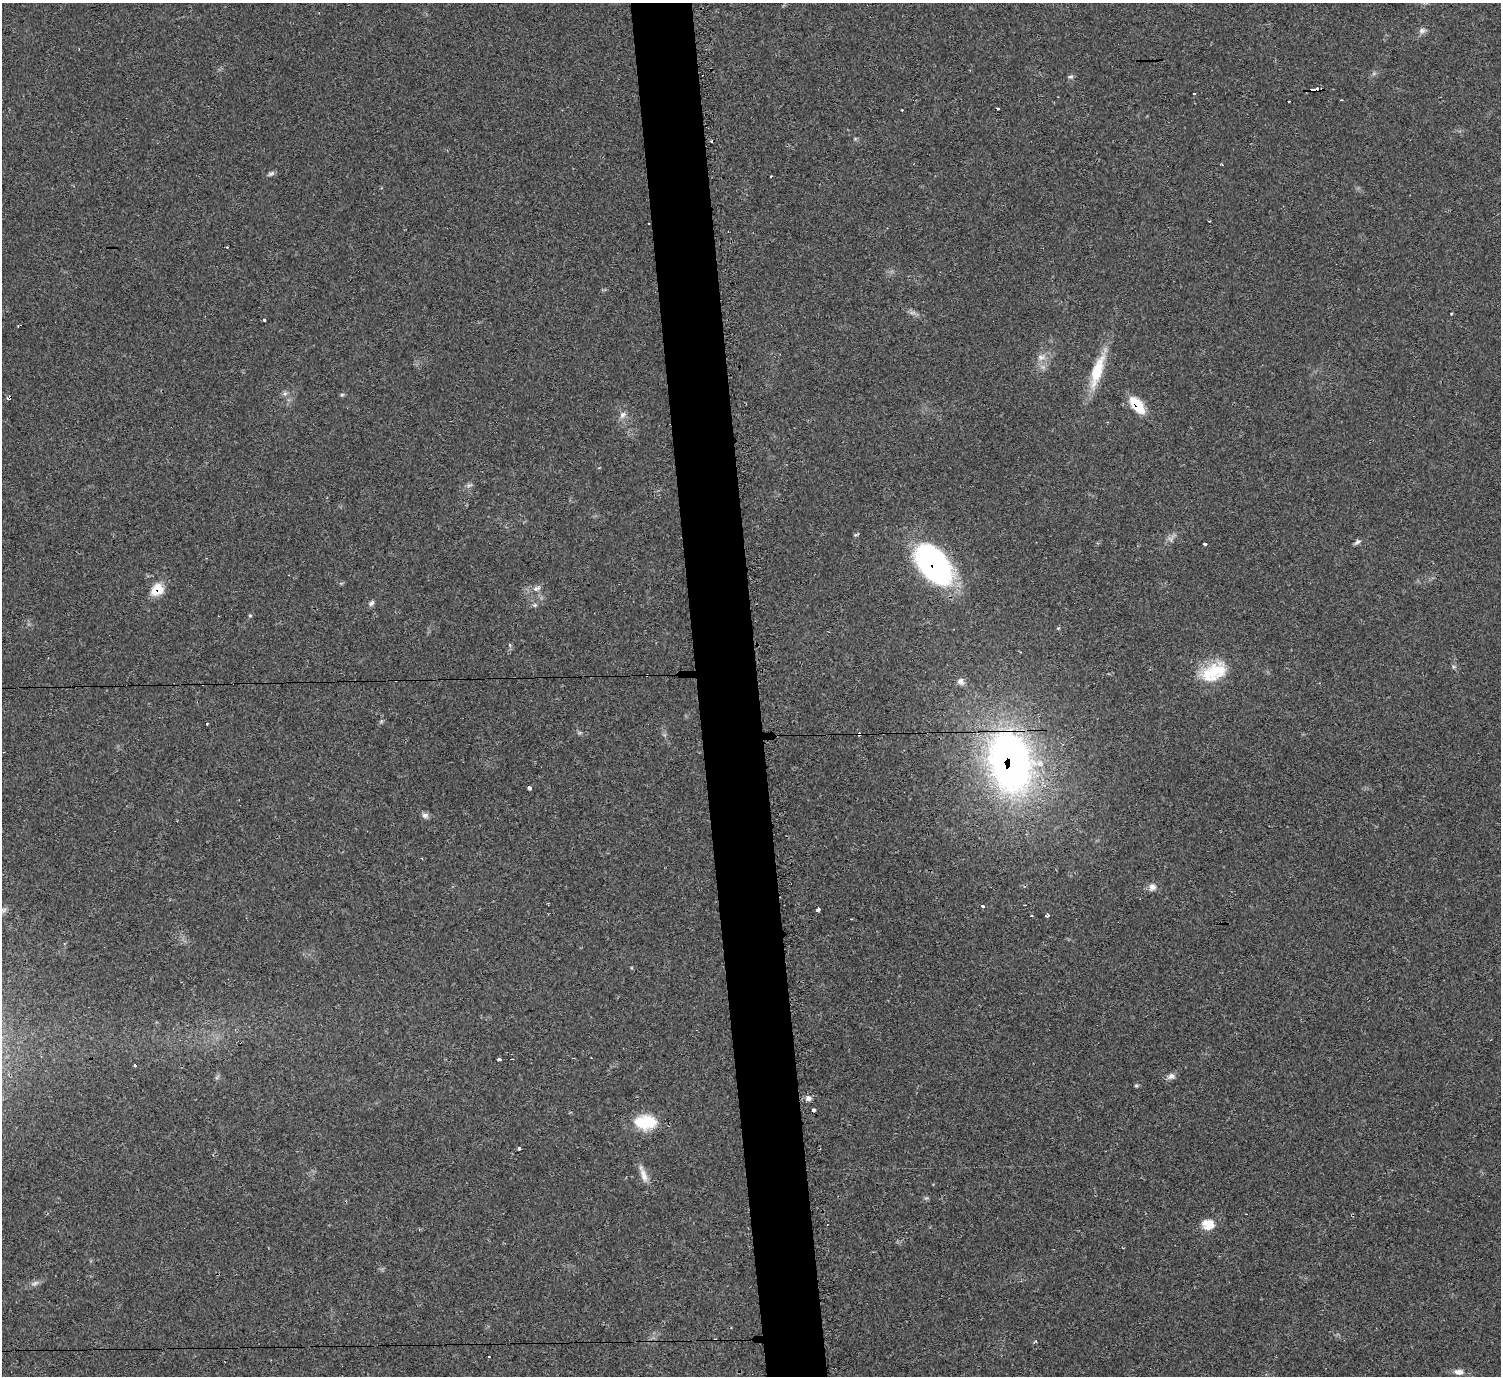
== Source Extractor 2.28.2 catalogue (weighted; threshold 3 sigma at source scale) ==
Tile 5 of 3 x 3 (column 2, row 2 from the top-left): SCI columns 1503-3001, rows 1599-2972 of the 4513 x 4546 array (HDU 1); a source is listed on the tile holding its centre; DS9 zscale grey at full resolution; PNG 1503 x 1378 px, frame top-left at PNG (2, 3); no overlay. Shown black and unused: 4% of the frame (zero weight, under 2 of 3 exposures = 3% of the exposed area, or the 3 px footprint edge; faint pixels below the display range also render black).
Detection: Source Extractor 2.28.2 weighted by HDU 2 'WHT'; one run over the whole footprint, this tile lists its part. Background 0.0545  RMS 0.0071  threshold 0.032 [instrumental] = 3 sigma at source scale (4.5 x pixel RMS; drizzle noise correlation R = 1.50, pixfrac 1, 0.05/0.05 arcsec/px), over >= 5 px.
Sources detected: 59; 2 too faint to see at this stretch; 5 cosmic-ray / hot-pixel residue — not listed; the other 52 listed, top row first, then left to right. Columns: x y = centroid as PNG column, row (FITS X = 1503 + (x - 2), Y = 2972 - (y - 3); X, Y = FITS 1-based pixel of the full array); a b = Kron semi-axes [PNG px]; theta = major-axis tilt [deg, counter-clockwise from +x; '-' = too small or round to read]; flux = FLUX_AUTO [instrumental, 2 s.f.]
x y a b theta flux
1422 30 9 8 - 2.5
1070 77 8 4 1 1.2
1313 89 5 3 - 22
1194 93 3 3 - 1.9
1341 100 3 2 - 0.5
998 108 3 3 - 4.6
271 174 9 5 25 1.7
771 176 3 2 - 1.2
1209 221 3 2 - 2.3
1451 313 3 3 - 1.1
264 320 3 3 - 2.5
1041 357 11 8 5 4.2
1097 371 48 12 72 24
285 393 6 6 - 1.8
342 395 6 4 1 0.95
9 397 4 3 - 8.2
1137 405 20 10 -51 20
623 415 10 7 45 3.1
1357 542 10 5 34 1.9
1205 544 3 3 - 5.3
934 564 42 23 -52 160
536 588 12 7 21 3.4
157 589 14 11 44 14
371 603 10 5 42 1.9
535 605 6 5 - 1.3
250 616 3 3 - 1.9
1214 672 35 21 25 28
961 681 10 8 -41 3.2
207 723 3 3 - 3.8
859 734 4 3 - 3.6
1010 762 48 31 -78 410
529 788 3 3 - 7.3
425 815 9 7 -11 2.5
1152 887 11 9 35 3.8
983 906 3 3 - 4.1
818 909 4 3 - 4.3
4 910 9 5 25 2.1
1048 915 4 3 - 1.3
500 1059 4 3 - 3.4
135 1065 3 3 - 3.6
1171 1076 10 8 17 3
1136 1086 6 4 0 0.96
808 1098 7 7 - 3.1
814 1110 3 3 - 3.6
645 1122 27 17 0 24
519 1148 4 3 - 5.1
644 1175 23 8 -72 6.4
1208 1224 14 12 -4 10
35 1283 11 5 21 2.6
1036 1342 6 3 29 0.99
489 1357 2 2 - 0.74
1459 1372 12 7 -2 4.4
Overlapping masked pixels (flux is a lower limit): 7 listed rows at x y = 1313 89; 9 397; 1137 405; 934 564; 157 589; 859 734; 1010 762